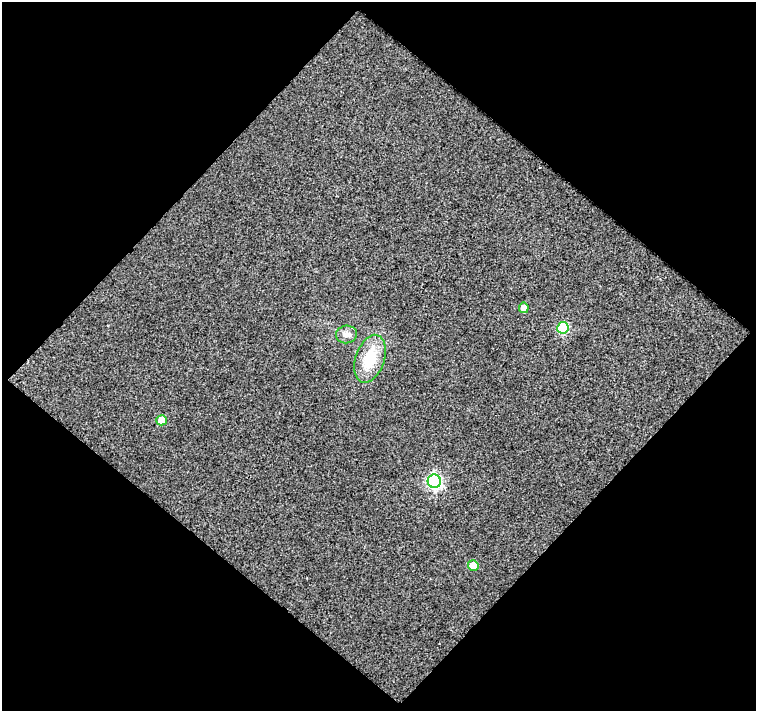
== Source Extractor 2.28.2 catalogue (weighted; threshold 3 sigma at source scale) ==
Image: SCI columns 1-754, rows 24-732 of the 754 x 756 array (HDU 1 of 3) = the unmasked area's bounding box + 8 px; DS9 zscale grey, full resolution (1 PNG px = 1 image px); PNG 758 x 713 px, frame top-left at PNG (2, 2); each listed source drawn as its Kron ellipse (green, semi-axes under 4 px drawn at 4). Shown black and unused: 51% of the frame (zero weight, under 2 of 3 exposures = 2% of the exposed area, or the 3 px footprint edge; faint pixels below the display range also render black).
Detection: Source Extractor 2.28.2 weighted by HDU 2 'WHT'. Background 0.0306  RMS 0.022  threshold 0.0986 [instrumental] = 3 sigma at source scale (4.5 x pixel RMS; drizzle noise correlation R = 1.50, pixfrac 1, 0.0396/0.0396 arcsec/px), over >= 5 px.
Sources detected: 7; all 7 listed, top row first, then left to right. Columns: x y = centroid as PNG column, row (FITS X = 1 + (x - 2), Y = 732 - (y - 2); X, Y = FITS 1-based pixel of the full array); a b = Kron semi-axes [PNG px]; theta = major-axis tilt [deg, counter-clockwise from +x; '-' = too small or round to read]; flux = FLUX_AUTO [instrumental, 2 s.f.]
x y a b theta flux
524 308 5 5 - 20
563 328 6 6 - 130
346 334 10 9 - 13
370 359 25 14 71 72
162 420 5 5 - 38
434 481 7 6 - 460
473 566 5 5 - 46